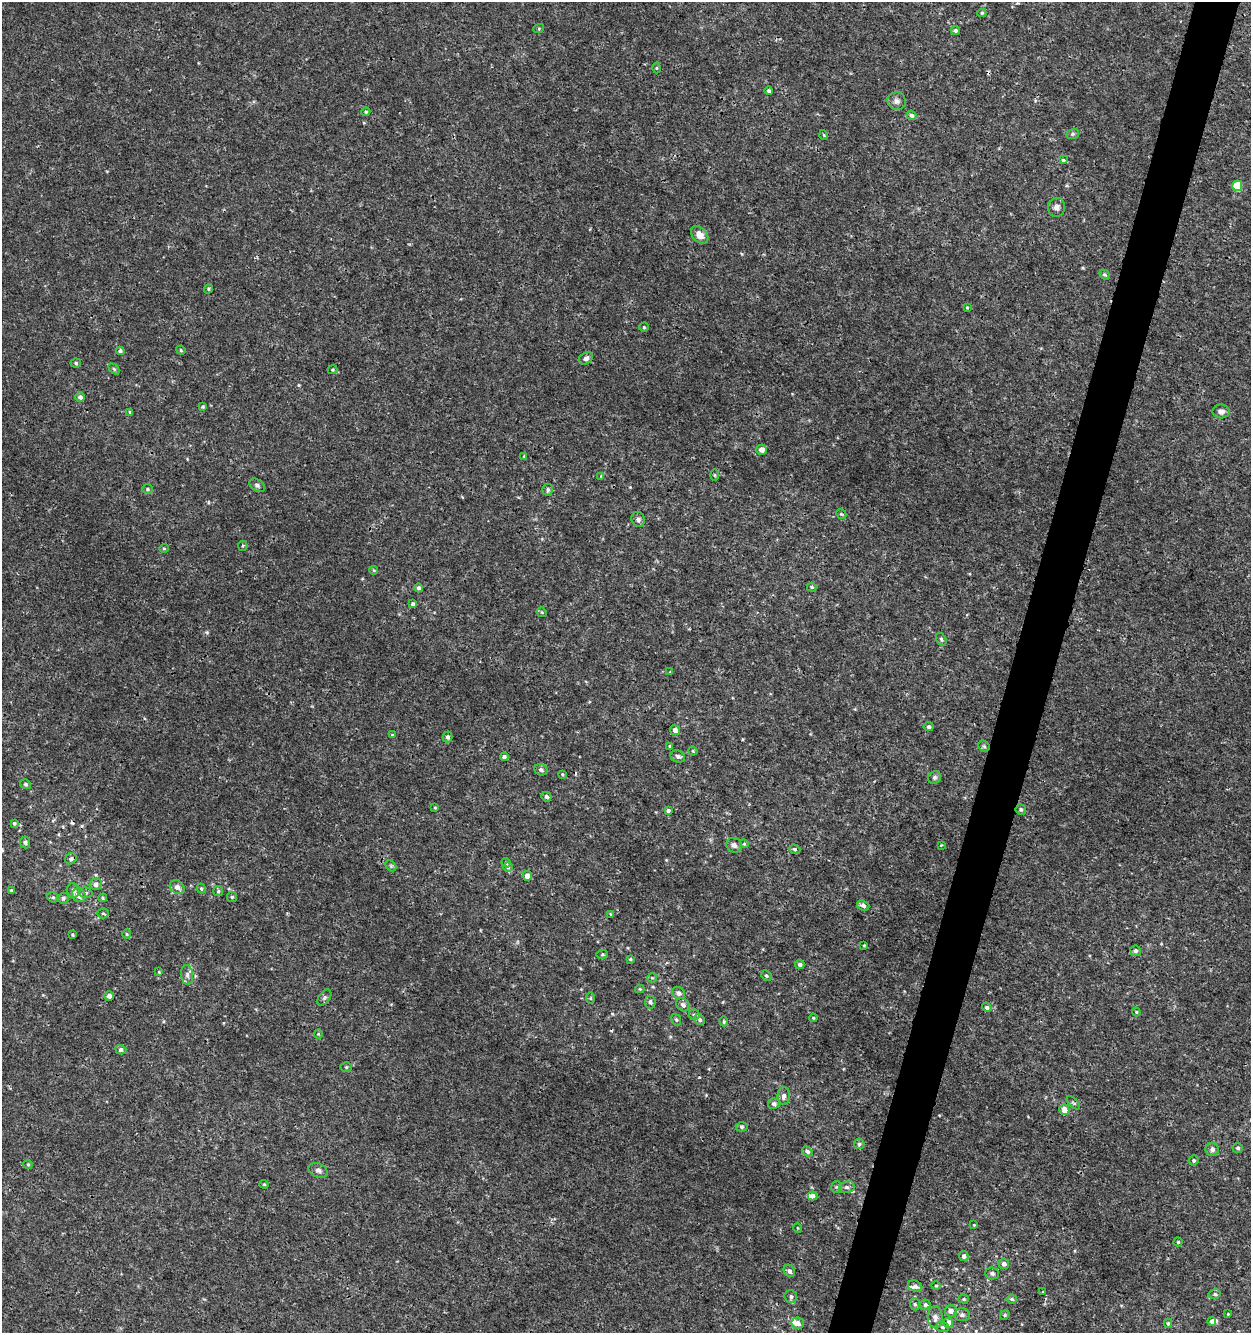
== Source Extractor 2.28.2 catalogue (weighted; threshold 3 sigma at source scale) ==
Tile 10 of 4 x 4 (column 2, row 3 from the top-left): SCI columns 1533-2781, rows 1333-2663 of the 5498 x 5337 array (HDU 1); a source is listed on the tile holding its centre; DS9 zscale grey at full resolution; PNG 1253 x 1335 px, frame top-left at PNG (2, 2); each listed source drawn as its Kron ellipse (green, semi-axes under 4 px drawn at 4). Shown black and unused: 4% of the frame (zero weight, under 3 of 4 exposures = <1% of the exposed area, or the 3 px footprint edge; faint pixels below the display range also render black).
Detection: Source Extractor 2.28.2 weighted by HDU 2 'WHT'; one run over the whole footprint, this tile lists its part. Background 9.85e-04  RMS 8.9e-04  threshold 0.00399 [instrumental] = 3 sigma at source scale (4.5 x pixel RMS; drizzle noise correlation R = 1.50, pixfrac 1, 0.0396/0.0396 arcsec/px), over >= 5 px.
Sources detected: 167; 4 cosmic-ray / hot-pixel residue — neither listed nor drawn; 4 inside a brighter listed object's ellipse — not listed separately; the other 159 listed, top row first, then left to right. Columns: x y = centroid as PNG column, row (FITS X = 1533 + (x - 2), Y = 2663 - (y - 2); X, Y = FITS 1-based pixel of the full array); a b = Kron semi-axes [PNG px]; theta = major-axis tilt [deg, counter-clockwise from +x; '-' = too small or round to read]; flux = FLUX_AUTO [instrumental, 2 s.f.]
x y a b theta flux
982 13 4 4 - 0.12
539 28 5 3 - 0.087
955 30 5 4 - 0.17
656 68 5 3 - 0.079
769 91 4 4 - 0.17
897 101 9 8 - 0.37
366 112 4 3 - 0.12
911 115 5 4 - 0.23
1073 134 6 5 - 0.16
824 135 5 3 - 0.076
1063 160 4 4 - 0.092
1237 186 5 5 - 3
1056 207 9 8 - 0.38
700 235 10 7 -46 0.68
1105 275 6 4 -42 0.12
209 289 5 4 - 0.14
967 308 4 3 - 0.077
644 327 4 4 - 0.12
181 350 5 4 - 0.091
120 351 4 4 - 0.2
586 358 7 5 30 0.31
76 363 5 4 - 0.13
114 369 6 4 -45 0.12
333 370 5 4 - 0.099
80 397 5 5 - 0.26
203 407 4 4 - 0.12
1221 411 8 7 - 0.39
130 412 4 4 - 0.13
761 450 5 5 - 0.59
524 456 3 3 - 0.07
714 475 5 3 - 0.083
601 476 4 4 - 0.076
257 485 8 5 -32 0.22
147 489 5 5 - 0.14
548 490 6 5 - 0.19
841 514 5 4 - 0.11
638 519 8 6 -71 0.24
243 546 5 4 - 0.12
164 548 5 4 - 0.1
374 570 4 4 - 0.086
812 587 5 4 - 0.11
419 588 4 4 - 0.22
413 604 4 4 - 0.22
542 612 5 4 - 0.11
941 639 7 4 -60 0.15
670 672 3 3 - 0.066
929 727 5 4 - 0.24
675 730 5 4 - 0.4
392 735 4 4 - 0.097
447 737 5 5 - 0.22
670 746 4 3 - 0.11
984 746 6 5 - 0.14
693 751 4 4 - 0.11
678 756 7 6 - 0.26
504 757 4 4 - 0.27
541 770 6 5 - 0.26
562 774 4 3 - 0.09
934 778 7 6 - 0.21
25 784 5 4 - 0.16
546 797 5 4 - 0.21
435 808 4 4 - 0.09
1021 809 5 5 - 0.18
668 811 4 4 - 0.21
14 823 4 4 - 0.16
25 842 6 5 - 0.18
744 844 4 4 - 0.093
734 845 8 7 - 0.36
941 845 3 3 - 0.062
795 849 6 4 -20 0.14
71 859 6 5 - 0.25
506 863 5 4 - 0.15
391 866 6 4 -45 0.13
508 867 4 4 - 0.14
527 876 5 4 - 0.69
96 884 6 5 - 0.4
177 887 8 6 -37 0.45
201 888 5 4 - 0.12
11 890 4 3 - 0.1
73 891 7 6 - 0.34
218 891 5 5 - 0.14
86 893 7 5 -17 0.19
79 895 7 6 - 0.64
53 897 6 5 - 0.14
232 897 5 5 - 0.12
63 898 5 5 - 0.22
103 898 4 4 - 0.11
863 905 6 5 - 0.3
103 913 5 5 - 0.14
611 914 4 3 - 0.095
127 934 5 4 - 0.11
72 935 4 3 - 0.088
864 946 3 3 - 0.089
1135 951 5 5 - 0.17
602 954 6 3 8 0.096
630 959 4 3 - 0.11
800 965 5 4 - 0.3
159 972 3 3 - 0.069
187 975 10 6 -83 0.31
766 976 6 5 - 0.13
652 978 5 4 - 0.11
640 989 5 4 - 0.095
679 993 7 6 - 0.36
109 996 5 4 - 0.29
324 998 9 5 52 0.2
590 998 6 4 89 0.099
650 1002 6 5 - 0.2
683 1005 7 6 - 0.28
987 1007 5 4 - 0.22
1136 1012 4 4 - 0.094
694 1015 5 5 - 0.17
813 1018 4 3 - 0.084
676 1020 6 4 -68 0.13
700 1020 5 4 - 0.23
724 1021 5 4 - 0.098
318 1034 4 4 - 0.088
121 1050 5 4 - 0.25
346 1067 6 5 - 0.15
784 1096 9 6 88 0.35
1073 1103 8 3 -45 0.12
774 1104 6 5 - 0.19
1064 1110 5 5 - 0.83
742 1127 6 4 -2 0.14
859 1144 5 5 - 0.16
1238 1148 5 5 - 0.2
1212 1149 7 6 - 0.34
807 1151 6 4 -32 0.23
1194 1160 5 5 - 0.18
28 1164 4 4 - 0.11
318 1170 10 7 -24 0.29
264 1184 4 4 - 0.096
837 1187 6 5 - 0.15
847 1187 8 6 12 0.26
812 1196 5 4 - 0.47
974 1225 3 3 - 0.07
798 1228 4 3 - 0.063
1178 1242 4 4 - 0.11
964 1256 5 5 - 0.3
1004 1264 5 5 - 0.38
789 1271 6 5 - 0.28
992 1273 7 6 - 0.24
915 1286 7 5 -21 0.32
936 1286 4 4 - 0.12
1043 1292 2 2 - 0.055
1215 1294 6 5 - 0.16
791 1297 6 6 - 0.23
964 1299 5 4 - 0.12
1012 1299 5 4 - 0.15
915 1304 6 5 - 0.17
925 1305 5 5 - 0.19
951 1311 6 6 - 0.52
1228 1314 2 2 - 0.058
962 1315 7 6 - 0.29
1005 1315 5 4 - 0.11
935 1317 11 7 -88 0.41
1212 1321 4 4 - 0.26
798 1323 6 6 - 0.48
948 1323 5 5 - 0.71
1168 1323 4 4 - 0.12
943 1327 6 5 - 0.17